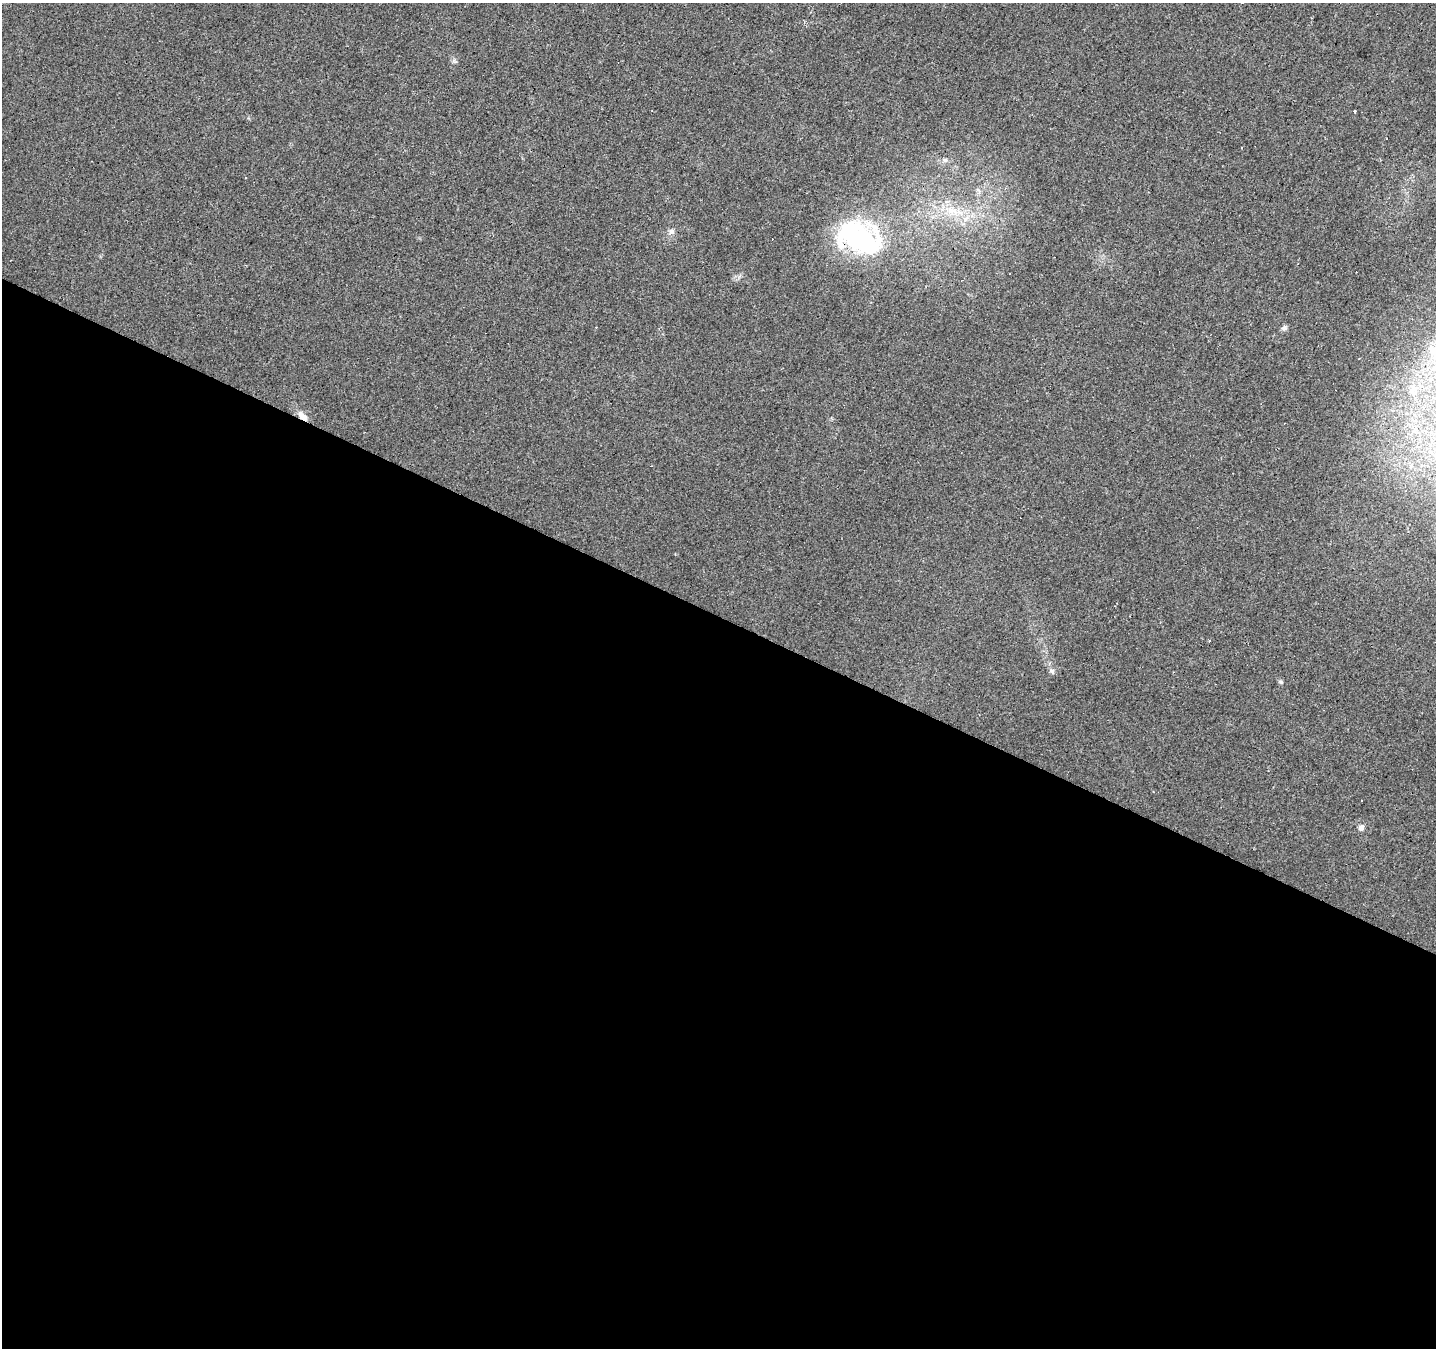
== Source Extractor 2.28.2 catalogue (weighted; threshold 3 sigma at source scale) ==
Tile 14 of 4 x 4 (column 2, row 4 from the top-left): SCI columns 1439-2872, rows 264-1609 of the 5741 x 5842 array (HDU 1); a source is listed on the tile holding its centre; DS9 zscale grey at full resolution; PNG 1438 x 1350 px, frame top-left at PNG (2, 3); no overlay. Shown black and unused: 54% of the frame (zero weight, under 2 of 3 exposures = <1% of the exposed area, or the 3 px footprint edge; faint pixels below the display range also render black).
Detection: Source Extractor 2.28.2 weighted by HDU 2 'WHT'; one run over the whole footprint, this tile lists its part. Background 0.0257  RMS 0.0058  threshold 0.0261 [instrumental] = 3 sigma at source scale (4.5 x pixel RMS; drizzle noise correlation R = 1.50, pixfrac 1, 0.0396/0.0396 arcsec/px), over >= 5 px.
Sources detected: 20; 9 cosmic-ray / hot-pixel residue — not listed; the other 11 listed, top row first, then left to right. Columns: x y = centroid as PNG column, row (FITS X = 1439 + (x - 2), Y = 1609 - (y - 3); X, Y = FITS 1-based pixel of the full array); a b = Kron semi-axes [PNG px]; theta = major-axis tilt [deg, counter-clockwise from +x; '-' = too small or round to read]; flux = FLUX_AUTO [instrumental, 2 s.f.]
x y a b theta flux
1355 111 3 3 - 0.9
952 211 19 10 -2 9.7
965 219 9 6 37 2.9
671 231 9 7 -1 2.1
859 237 62 39 -21 82
1284 328 8 7 - 1.5
1413 390 13 8 73 3.7
302 416 14 7 -44 5.1
1052 671 9 6 -54 1.7
1281 682 6 4 -17 0.9
1361 827 8 7 - 2.3
Overlapping masked pixels (flux is a lower limit): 2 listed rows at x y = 859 237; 302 416